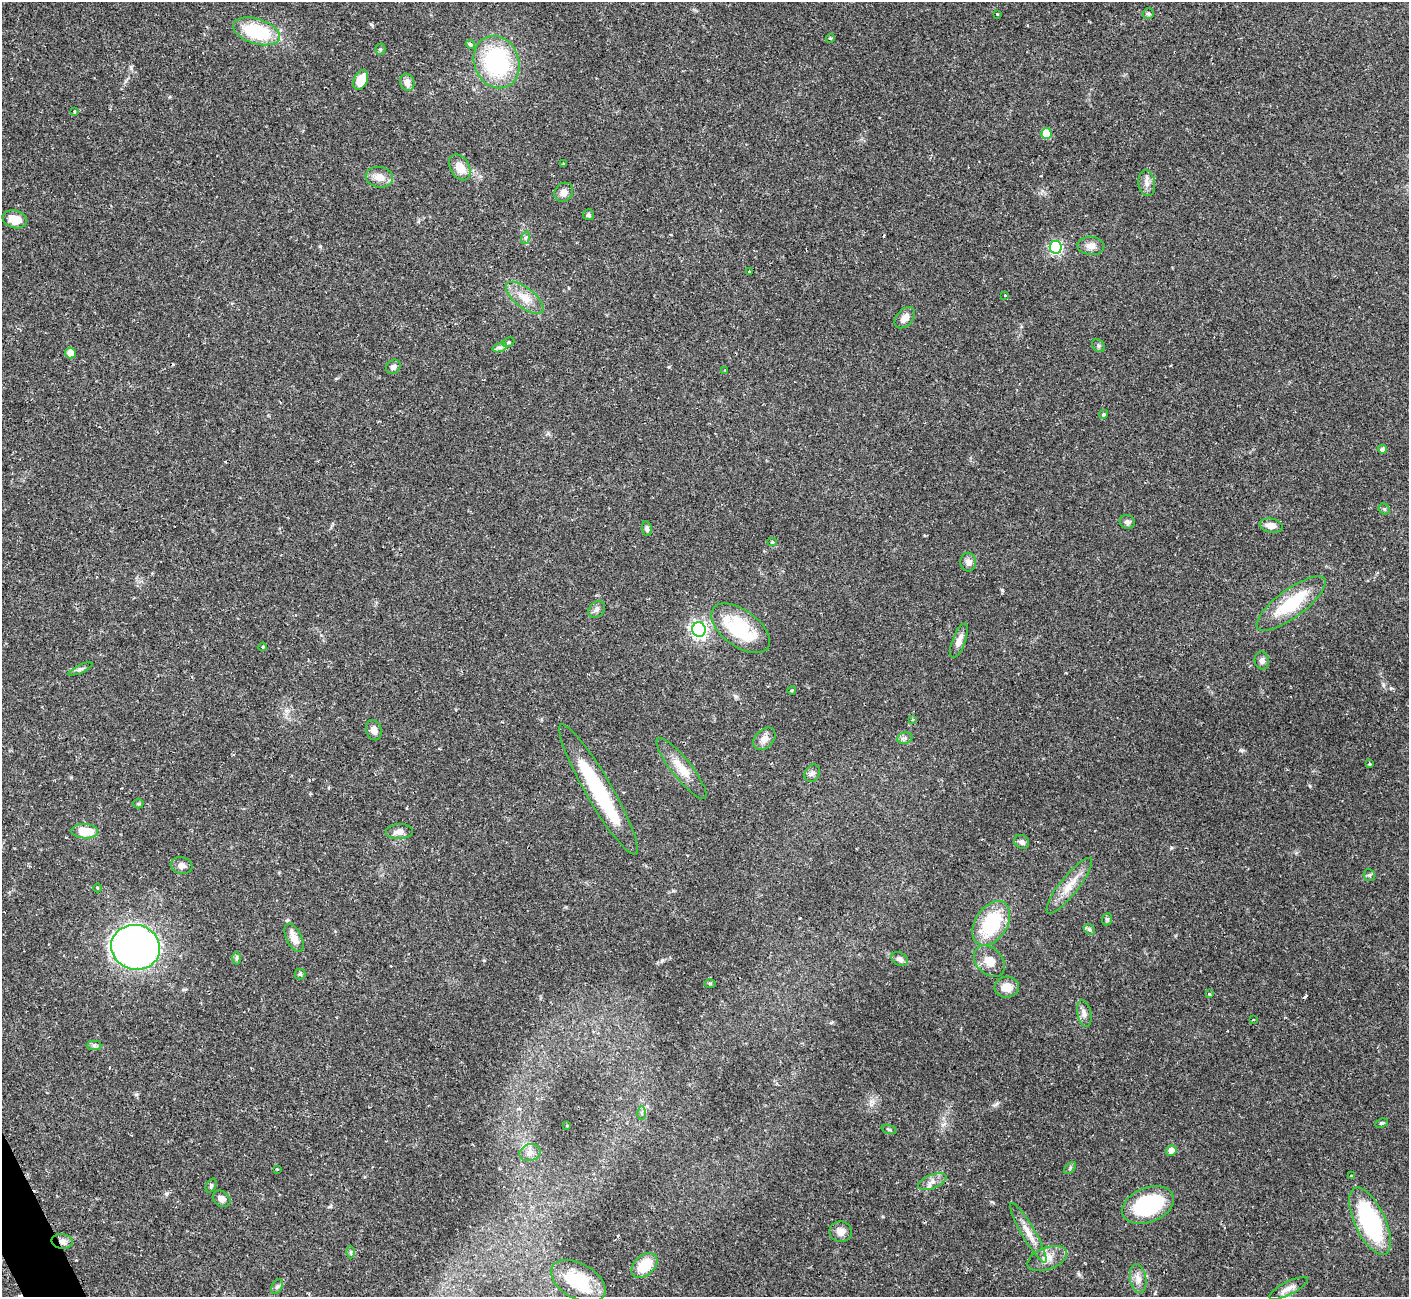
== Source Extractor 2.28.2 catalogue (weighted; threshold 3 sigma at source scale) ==
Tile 7 of 4 x 4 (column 3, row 2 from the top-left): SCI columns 2830-4236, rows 2761-4055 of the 5652 x 5640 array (HDU 1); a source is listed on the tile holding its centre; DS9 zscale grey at full resolution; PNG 1411 x 1299 px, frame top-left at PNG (2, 2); each listed source drawn as its Kron ellipse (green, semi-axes under 4 px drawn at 4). Shown black and unused: <1% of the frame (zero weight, under 2 of 3 exposures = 2% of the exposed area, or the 3 px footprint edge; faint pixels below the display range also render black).
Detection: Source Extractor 2.28.2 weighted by HDU 2 'WHT'; one run over the whole footprint, this tile lists its part. Background 0.135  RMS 0.005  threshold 0.0227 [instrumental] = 3 sigma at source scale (4.5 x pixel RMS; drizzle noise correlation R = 1.50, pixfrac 1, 0.05/0.05 arcsec/px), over >= 5 px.
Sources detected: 108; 1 inside a brighter object's white glare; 4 cosmic-ray / hot-pixel residue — neither listed nor drawn; the other 103 listed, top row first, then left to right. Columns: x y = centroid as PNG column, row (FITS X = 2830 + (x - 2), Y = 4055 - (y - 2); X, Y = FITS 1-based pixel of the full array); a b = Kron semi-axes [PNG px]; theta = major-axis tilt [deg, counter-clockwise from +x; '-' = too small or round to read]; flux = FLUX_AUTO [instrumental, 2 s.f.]
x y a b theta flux
1148 13 6 5 - 0.93
997 14 3 3 - 0.47
257 31 24 12 -17 33
830 38 4 3 - 0.77
470 44 4 4 - 2.1
380 49 5 5 - 0.7
497 62 27 22 -69 56
361 80 10 6 63 9.7
407 82 9 7 -72 3.3
75 111 3 3 - 0.62
1046 133 5 5 - 14
564 164 3 2 - 0.54
460 167 14 9 -60 7.1
379 177 14 10 -10 5.1
1147 183 13 8 -80 3.2
564 192 10 8 50 2.9
588 215 5 5 - 1
15 219 12 9 -16 7.7
525 238 6 4 71 0.92
1091 246 13 9 -3 3.3
1056 247 6 6 - 70
749 272 3 2 - 0.6
1005 295 3 3 - 0.59
525 298 22 10 -38 7.1
905 318 12 8 48 4
508 342 6 4 22 0.69
1098 346 7 5 -45 0.93
500 347 7 4 18 1.3
71 353 5 5 - 8
393 367 8 6 39 1.9
725 371 4 3 - 0.49
1104 414 4 4 - 0.85
1382 449 4 4 - 2.1
1384 509 6 5 - 0.85
1127 522 8 7 - 1.8
1271 526 11 7 -10 3.3
647 529 7 4 -84 1.2
772 542 4 4 - 0.75
968 562 9 8 - 2.6
1291 604 41 14 36 25
597 609 9 7 45 1.7
740 628 34 18 -36 35
699 630 7 6 - 170
959 641 18 6 69 3.5
263 647 4 3 - 0.62
1262 661 9 7 -79 2
81 669 13 4 24 1.3
792 690 4 3 - 0.43
912 720 4 3 - 0.57
374 730 10 7 -73 2.8
905 738 8 5 11 1.5
764 739 13 9 45 3.3
1369 764 3 3 - 0.72
682 769 38 10 -52 9
812 773 9 7 59 1.7
598 790 75 13 -60 48
138 804 5 4 - 0.71
85 831 13 7 -3 12
399 832 13 7 2 3.3
1022 842 8 6 -29 1.8
182 866 11 8 -14 2.4
1369 875 6 5 - 0.87
1069 886 35 9 52 8.7
97 888 4 3 - 0.47
1107 919 6 5 - 0.84
991 923 24 16 58 32
1089 929 6 4 -46 0.93
294 938 15 7 -65 5.9
136 947 24 22 -15 300
237 958 6 4 89 0.84
900 959 9 6 -33 2
989 961 18 13 -46 6.2
300 974 5 5 - 0.77
710 983 6 4 -1 0.67
1007 987 12 10 5 5.4
1209 994 3 3 - 0.75
1084 1013 14 7 -78 2.7
1253 1020 3 2 - 0.39
94 1045 7 5 0 1.2
642 1113 6 4 -89 0.91
1381 1123 6 4 25 0.75
567 1126 2 2 - 0.5
889 1129 8 4 -18 0.68
1171 1151 5 5 - 3.8
530 1153 11 8 16 2.9
1070 1168 7 4 47 0.85
277 1169 3 2 - 0.48
1352 1176 4 3 - 0.71
932 1182 15 7 22 3.3
211 1185 7 5 65 0.95
222 1199 9 7 -37 3.1
1148 1205 27 17 21 49
1370 1221 37 15 -65 64
841 1232 11 10 - 3.9
1028 1233 34 7 -60 6.3
62 1241 10 7 -8 2.6
351 1252 6 4 89 0.72
1047 1258 21 11 21 5.8
644 1265 15 10 42 13
1138 1279 15 8 -80 3.7
578 1281 30 17 -30 21
277 1286 8 5 62 1.2
1289 1288 21 6 27 3.5
Overlapping masked pixels (flux is a lower limit): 1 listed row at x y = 62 1241
Unlisted compact peaks at least as high as the median listed source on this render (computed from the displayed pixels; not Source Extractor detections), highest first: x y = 1002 590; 1241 750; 996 1104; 131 67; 1310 786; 992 1202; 1079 1274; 320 246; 662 960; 136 1094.